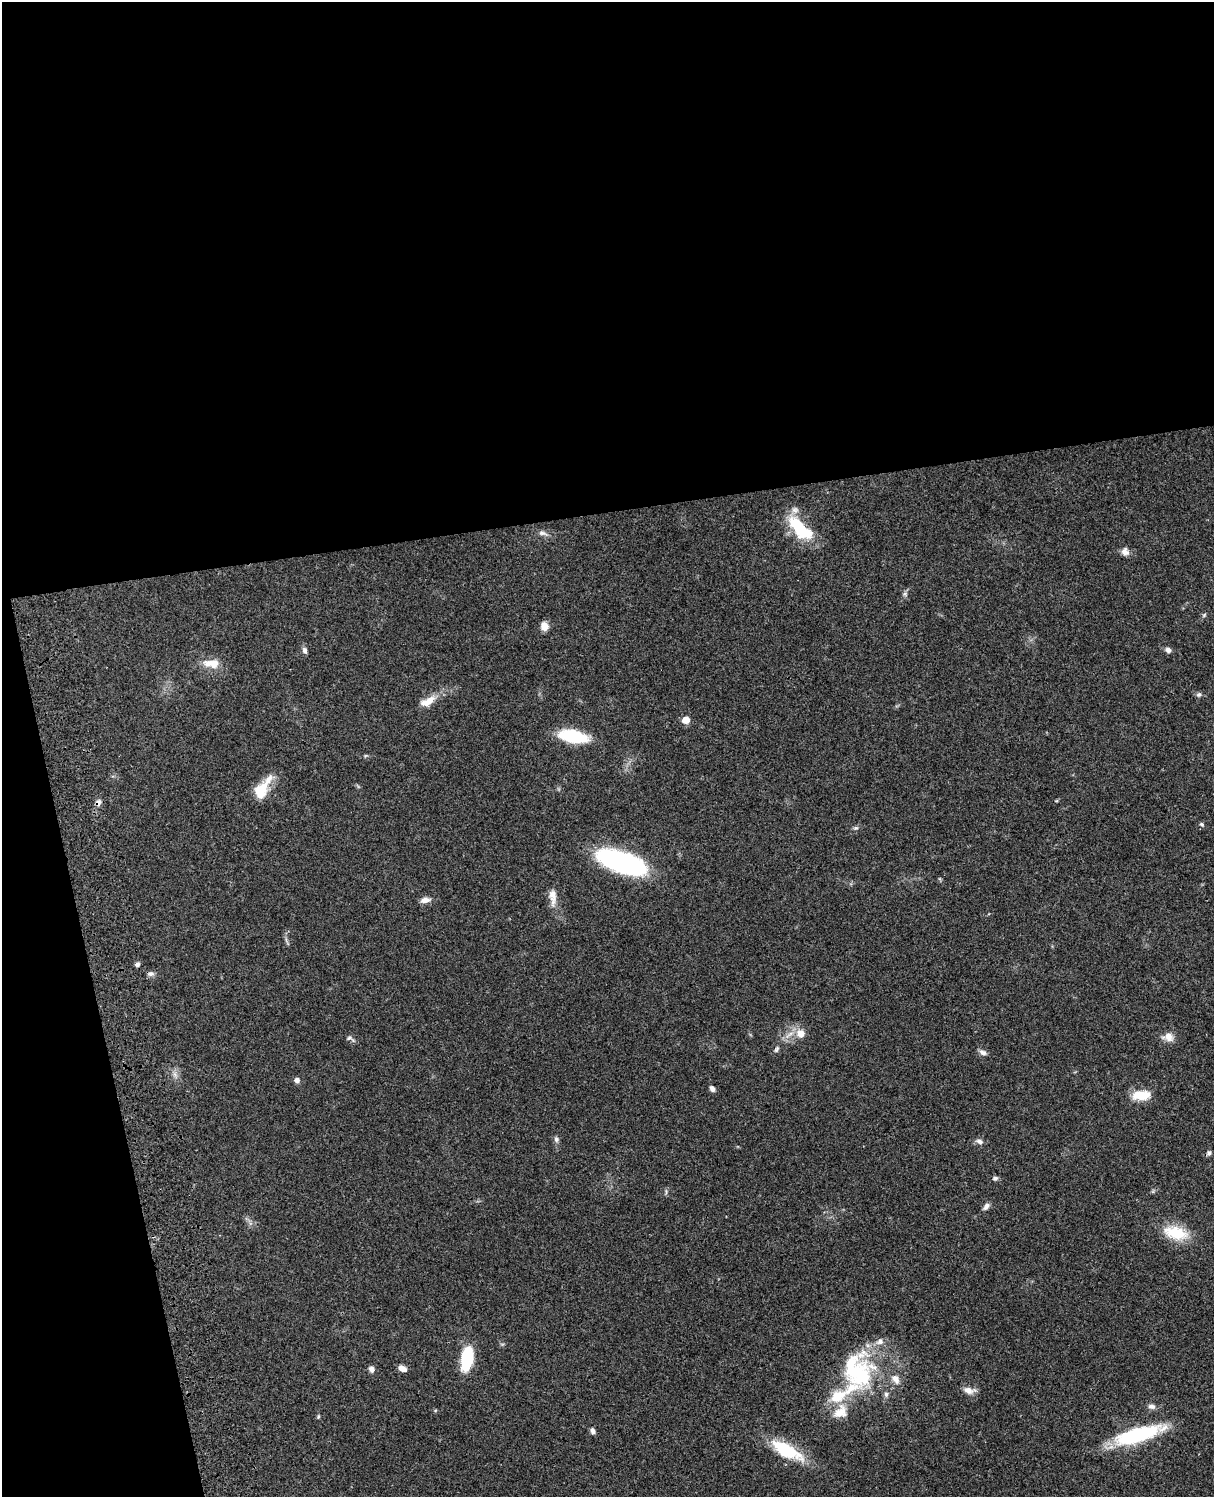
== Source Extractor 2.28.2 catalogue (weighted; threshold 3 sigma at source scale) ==
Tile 1 of 4 x 3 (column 1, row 1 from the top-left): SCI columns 121-1332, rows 3268-4762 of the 5086 x 4927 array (HDU 1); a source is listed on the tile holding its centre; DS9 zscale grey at full resolution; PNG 1216 x 1499 px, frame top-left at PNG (2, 2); no overlay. Shown black and unused: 39% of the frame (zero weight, under 3 of 4 exposures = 6% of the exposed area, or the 3 px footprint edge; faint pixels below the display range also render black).
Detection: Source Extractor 2.28.2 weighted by HDU 2 'WHT'; one run over the whole footprint, this tile lists its part. Background 0.0778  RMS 0.0059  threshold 0.0264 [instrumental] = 3 sigma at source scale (4.5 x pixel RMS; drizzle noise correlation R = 1.50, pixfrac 1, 0.05/0.05 arcsec/px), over >= 5 px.
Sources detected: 53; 6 inside a brighter listed object's ellipse — not listed separately; the other 47 listed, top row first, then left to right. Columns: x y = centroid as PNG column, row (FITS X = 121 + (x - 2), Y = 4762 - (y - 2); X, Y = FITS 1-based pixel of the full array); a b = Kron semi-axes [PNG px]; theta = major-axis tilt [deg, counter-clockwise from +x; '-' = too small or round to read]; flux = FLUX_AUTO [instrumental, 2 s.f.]
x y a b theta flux
800 528 37 15 -45 30
542 533 13 6 -8 2.5
1125 552 10 9 - 3.3
905 594 6 6 - 1.3
1204 615 7 4 46 0.88
544 626 9 8 - 4.7
305 650 9 6 -77 1.7
1168 650 8 6 -26 2.1
211 663 23 11 0 8.9
1199 694 7 6 - 1.4
428 701 23 10 29 7.5
686 720 6 5 - 8.5
573 736 19 8 -11 51
260 791 35 14 55 15
98 803 8 7 - 2.4
1201 824 6 5 - 1
856 828 7 5 18 1.2
622 862 46 17 -18 120
553 897 25 9 -86 6
425 900 13 7 8 3.5
137 964 5 4 - 1.6
151 974 9 6 -8 1.8
801 1033 10 9 - 6
1168 1037 15 11 -8 4.8
350 1038 12 6 -22 1.8
776 1049 9 5 60 1.3
983 1052 10 6 -23 2.2
175 1074 9 5 -71 2.2
297 1080 5 5 - 2.7
712 1089 8 6 -51 2
1141 1095 21 10 4 12
556 1139 8 6 -66 1.6
979 1141 10 6 -19 2.2
1209 1153 6 5 - 1.3
995 1178 7 5 15 1.5
986 1206 10 6 49 2.2
1175 1233 34 17 -14 18
467 1359 26 12 81 26
402 1368 9 6 -26 3.5
371 1369 8 6 -69 2
857 1371 53 42 -81 67
969 1390 16 8 -13 4.3
1151 1406 10 7 -12 2.4
318 1416 6 4 71 0.72
593 1431 7 5 -78 1.9
1137 1435 46 12 17 61
786 1450 36 13 -29 31
Overlapping masked pixels (flux is a lower limit): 1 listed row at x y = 98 803